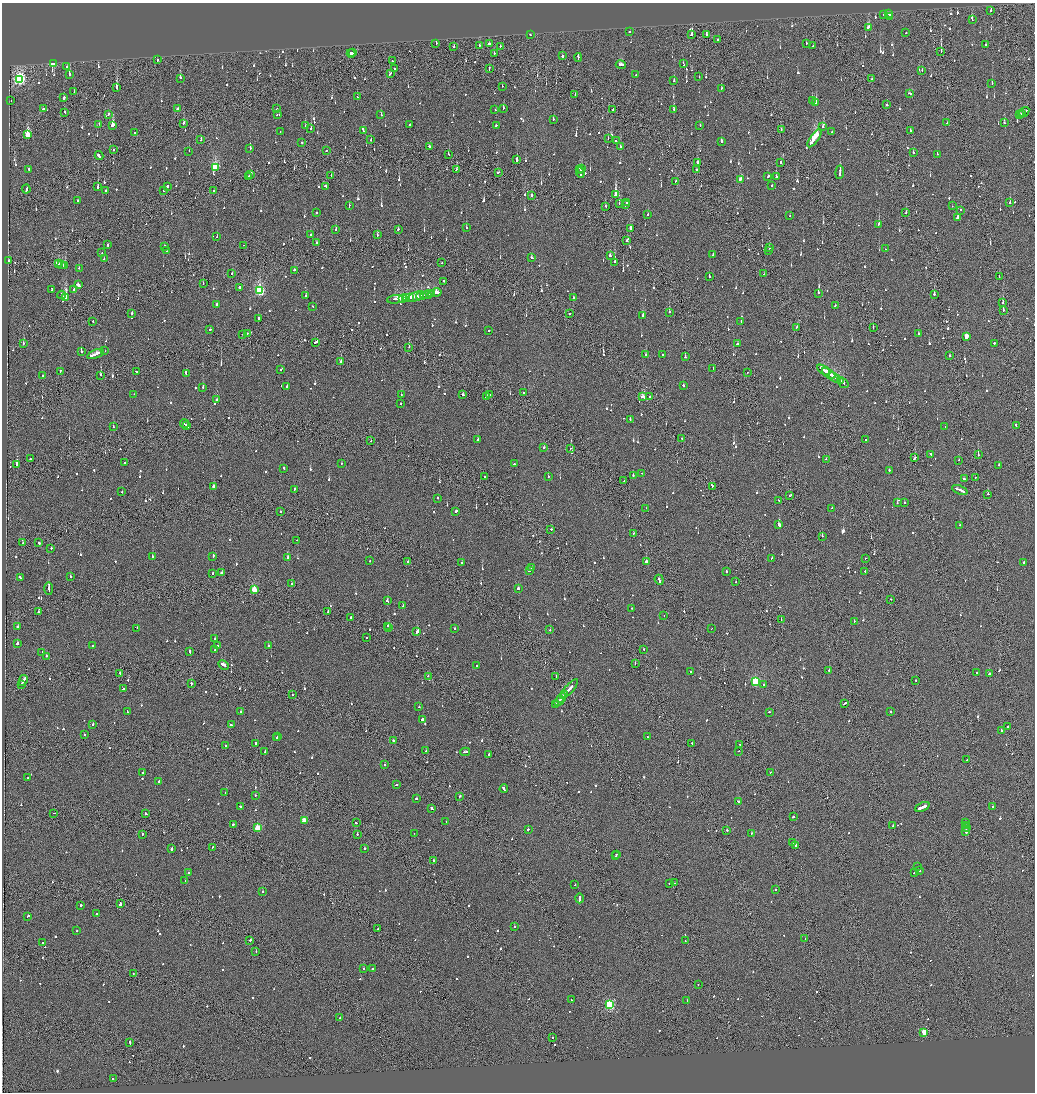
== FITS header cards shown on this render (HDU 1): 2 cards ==
NAXIS1  =                 2065
NAXIS2  =                 2180

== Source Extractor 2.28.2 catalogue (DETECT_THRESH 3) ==
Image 2065 x 2180 px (HDU 1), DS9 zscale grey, zoomed out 1/2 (1 PNG px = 2 x 2 image px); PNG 1037 x 1094 px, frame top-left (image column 1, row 2179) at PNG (2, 3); each listed source drawn as its Kron ellipse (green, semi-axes under 4 px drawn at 4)
Background -0.0906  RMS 0.063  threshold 0.189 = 3 sigma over >= 5 px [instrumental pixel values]
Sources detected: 1301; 63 cannot appear on this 1/2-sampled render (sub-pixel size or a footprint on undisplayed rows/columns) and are neither listed nor drawn; of the other 1238, the 500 brightest by FLUX_AUTO listed and drawn (738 fainter detections omitted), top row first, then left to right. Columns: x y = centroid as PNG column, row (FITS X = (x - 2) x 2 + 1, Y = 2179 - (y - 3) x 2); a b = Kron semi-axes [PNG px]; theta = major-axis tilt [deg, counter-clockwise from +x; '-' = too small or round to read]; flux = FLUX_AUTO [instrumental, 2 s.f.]
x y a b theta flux
991 10 2 2 - 100
888 14 3 2 - 210
884 15 2 2 - 370
890 17 2 2 - 650
972 20 2 1 - 380
868 27 3 2 - 210
630 31 2 2 - 100
906 33 2 2 - 120
530 35 2 2 - 140
691 35 3 2 - 200
706 35 2 2 - 220
718 40 2 2 - 610
806 43 2 2 - 230
436 44 2 2 - 160
490 44 3 2 - 110
479 45 2 2 - 88
985 45 2 2 - 230
500 46 2 2 - 100
812 46 2 1 - 130
454 47 2 2 - 100
941 52 2 2 - 91
351 53 4 2 - 2400
353 53 2 2 - 1100
494 53 2 1 - 130
562 56 2 2 - 1000
578 57 4 2 - 310
157 60 3 1 - 130
392 61 2 1 - 110
53 64 2 2 - 1200
683 64 3 2 - 100
621 65 5 2 - 350
67 66 2 2 - 160
489 68 3 1 - 140
395 69 2 2 - 150
922 70 2 1 - 88
69 74 2 2 - 510
390 74 3 2 - 200
636 74 2 2 - 260
699 77 2 1 - 140
180 78 3 2 - 770
872 79 2 1 - 310
20 80 4 3 - 2900
674 81 2 2 - 86
992 83 2 2 - 120
502 86 2 1 - 87
116 88 3 2 - 1000
721 88 2 2 - 110
74 92 2 1 - 120
910 93 4 2 - 240
575 95 2 1 - 91
357 97 2 1 - 110
63 98 3 2 - 410
11 100 2 2 - 120
812 100 2 2 - 150
816 103 3 2 - 440
887 105 2 2 - 280
503 108 2 2 - 190
43 109 2 2 - 160
178 109 2 2 - 620
277 109 2 2 - 150
674 109 2 2 - 88
495 110 2 2 - 110
613 110 2 2 - 150
65 112 2 1 - 110
1024 112 6 2 34 370
1022 113 2 2 - 180
108 114 3 2 - 130
277 114 2 2 - 95
381 115 3 2 - 94
1020 115 2 1 - 88
553 120 3 2 - 110
184 123 3 1 - 110
947 123 3 2 - 210
1004 123 3 2 - 110
99 124 2 2 - 86
410 124 2 2 - 160
113 125 3 2 - 780
496 125 2 2 - 110
700 125 2 2 - 93
305 126 3 2 - 96
823 127 2 1 - 300
311 129 2 2 - 210
781 130 2 1 - 510
910 130 2 2 - 120
280 131 2 2 - 94
363 131 2 2 - 94
832 132 2 2 - 170
135 133 2 2 - 89
28 135 4 2 - 590
608 138 2 2 - 160
815 138 10 2 55 2400
201 140 2 2 - 170
371 140 2 2 - 89
616 141 2 1 - 190
721 141 2 2 - 220
302 142 2 2 - 110
429 146 2 2 - 310
620 147 2 2 - 140
250 149 3 2 - 190
113 150 2 2 - 100
189 151 2 2 - 89
326 151 2 1 - 130
913 153 2 2 - 210
449 154 2 2 - 160
937 154 2 2 - 94
99 156 4 2 - 500
517 160 2 2 - 830
781 162 2 2 - 340
697 163 3 2 - 270
215 168 4 3 - 1200
582 168 3 2 - 210
29 169 2 2 - 260
580 169 3 1 - 270
456 170 3 2 - 110
696 170 2 1 - 210
498 172 3 2 - 140
840 172 7 2 85 560
580 173 5 2 - 520
250 174 3 2 - 160
331 175 2 1 - 110
249 177 3 2 - 170
768 177 3 2 - 160
776 177 2 2 - 220
740 179 4 2 - 190
676 181 2 2 - 110
772 185 2 2 - 250
168 186 2 2 - 370
326 186 3 2 - 210
98 187 2 2 - 340
26 189 4 2 - 220
105 190 2 2 - 240
164 190 2 2 - 120
214 190 2 2 - 150
532 195 2 2 - 370
615 195 3 2 - 3500
78 200 2 2 - 110
627 202 3 2 - 130
619 203 2 2 - 91
1010 203 2 2 - 150
626 205 2 2 - 150
349 206 2 2 - 170
605 206 2 2 - 130
952 206 2 2 - 86
960 210 2 2 - 140
906 212 2 2 - 100
316 213 2 2 - 250
648 215 2 2 - 260
790 216 2 2 - 86
957 218 3 2 - 460
879 224 2 2 - 360
466 228 2 2 - 86
631 228 3 2 - 95
398 229 2 2 - 89
336 230 2 2 - 100
310 235 2 2 - 100
377 235 2 2 - 100
217 237 2 2 - 93
627 240 2 2 - 120
317 243 2 1 - 180
108 245 2 2 - 170
243 245 2 1 - 97
165 246 2 2 - 290
769 248 2 2 - 360
886 249 2 2 - 88
769 250 2 1 - 110
166 251 2 1 - 150
102 253 2 2 - 95
713 254 3 2 - 110
610 255 3 2 - 150
532 258 3 2 - 170
104 259 2 2 - 88
9 260 2 2 - 120
615 262 2 2 - 410
442 263 2 1 - 350
58 264 4 2 - 240
61 265 3 2 - 210
65 265 4 3 - 250
79 268 2 2 - 110
294 270 2 2 - 130
232 274 2 2 - 170
764 274 2 2 - 200
709 276 2 2 - 150
999 277 2 1 - 120
443 281 2 2 - 130
203 284 2 2 - 110
78 285 3 2 - 740
239 288 3 2 - 220
74 289 3 2 - 160
52 290 4 2 - 280
259 291 4 3 - 1800
432 293 2 1 - 160
436 293 6 2 13 450
818 293 3 2 - 130
934 294 2 2 - 180
61 295 4 2 - 500
306 295 2 2 - 190
427 295 7 2 12 440
421 296 5 2 - 370
65 297 4 2 - 4200
410 297 4 2 - 400
416 297 8 3 20 750
573 297 2 2 - 220
402 298 3 2 - 300
406 298 4 2 - 430
395 299 8 2 5 870
1003 303 3 1 - 190
216 305 3 2 - 230
835 305 2 2 - 220
313 307 2 2 - 87
1003 310 2 1 - 270
669 312 2 2 - 380
132 313 2 2 - 300
569 314 2 2 - 430
643 316 3 2 - 210
259 318 2 2 - 150
93 321 2 2 - 110
741 322 2 2 - 110
797 327 3 2 - 210
873 327 2 2 - 110
210 329 2 2 - 210
489 330 2 2 - 200
247 333 2 2 - 89
918 333 2 1 - 210
243 335 2 2 - 88
966 336 3 2 - 210
315 342 3 2 - 300
994 343 2 2 - 380
23 344 2 2 - 150
737 344 3 2 - 110
409 347 2 2 - 120
105 351 2 2 - 440
81 352 2 2 - 230
95 354 9 2 22 1000
645 355 2 2 - 150
662 355 2 2 - 170
949 356 2 2 - 140
685 357 3 2 - 92
341 361 2 2 - 150
713 368 2 1 - 91
281 370 2 2 - 160
823 370 7 2 -33 560
60 371 2 2 - 180
136 371 3 2 - 370
747 372 2 1 - 92
186 374 4 2 - 290
829 374 7 2 -33 630
100 375 2 2 - 380
43 376 2 2 - 110
835 378 7 2 -31 870
840 381 3 1 - 200
843 383 6 2 -36 270
683 385 2 2 - 400
287 386 2 2 - 150
203 387 2 2 - 86
524 393 2 2 - 290
134 394 2 2 - 97
401 395 2 2 - 87
463 395 3 2 - 170
490 395 2 2 - 120
650 396 2 1 - 110
486 397 2 2 - 140
643 397 3 2 - 340
217 400 2 2 - 200
401 404 2 2 - 100
630 419 2 2 - 89
184 424 4 1 - 270
187 426 3 2 - 260
1016 426 3 2 - 250
113 427 2 2 - 180
945 427 2 1 - 120
682 439 2 1 - 120
866 439 2 2 - 190
477 440 3 2 - 300
371 441 2 1 - 86
544 447 2 2 - 130
570 448 2 2 - 99
931 454 3 2 - 300
978 455 2 1 - 360
915 458 4 2 - 350
30 459 2 2 - 170
826 459 2 2 - 90
959 460 2 1 - 110
124 463 2 2 - 89
341 463 2 2 - 120
514 464 2 2 - 190
17 465 3 2 - 740
998 465 2 2 - 120
284 468 3 2 - 170
889 470 3 2 - 180
642 473 2 1 - 160
633 475 2 2 - 92
484 477 3 2 - 140
548 477 2 2 - 110
975 478 2 1 - 160
965 479 2 2 - 160
624 481 2 2 - 330
213 486 2 2 - 330
712 486 3 1 - 120
294 489 3 2 - 100
960 490 8 2 -22 910
122 492 2 2 - 170
988 494 2 2 - 160
790 496 2 1 - 180
438 498 2 2 - 180
779 500 2 2 - 86
904 502 2 2 - 450
897 503 2 2 - 270
646 508 2 1 - 110
832 508 2 2 - 110
281 511 2 1 - 170
456 511 2 2 - 200
779 525 2 2 - 1000
960 525 2 2 - 370
551 529 3 2 - 99
633 533 2 2 - 370
822 536 2 2 - 280
297 540 2 1 - 200
23 543 2 1 - 130
39 543 3 2 - 110
51 548 2 2 - 88
152 556 2 2 - 340
213 556 3 2 - 160
287 558 2 2 - 720
772 558 2 2 - 100
866 558 2 1 - 120
370 561 2 1 - 300
407 562 2 1 - 89
646 562 3 2 - 790
1024 562 3 2 - 200
462 563 2 2 - 280
531 568 2 2 - 650
529 571 2 2 - 210
726 571 2 2 - 610
865 571 2 2 - 110
213 573 2 2 - 140
221 573 3 2 - 190
71 576 2 2 - 280
20 577 3 2 - 160
659 580 5 2 - 280
736 582 2 2 - 160
291 584 2 2 - 160
49 589 6 2 -89 1200
518 589 2 2 - 200
254 590 3 3 - 590
891 599 2 2 - 230
387 601 3 2 - 200
403 606 2 2 - 110
632 608 2 1 - 210
38 612 2 2 - 90
328 612 2 2 - 120
664 616 2 2 - 110
351 617 2 2 - 97
781 619 2 1 - 120
854 621 2 1 - 200
388 626 2 2 - 130
17 627 2 2 - 310
389 627 2 2 - 170
137 628 2 2 - 320
455 629 2 2 - 160
711 629 2 1 - 440
550 630 2 2 - 220
417 632 3 2 - 700
366 638 2 2 - 110
215 639 2 2 - 110
17 643 2 2 - 380
268 645 2 2 - 110
92 646 2 2 - 110
217 646 4 2 - 300
644 649 2 2 - 150
215 650 4 2 - 270
190 652 3 2 - 140
42 653 2 2 - 150
46 656 2 2 - 210
635 663 2 1 - 110
224 665 6 2 -30 340
477 665 2 2 - 120
829 670 2 2 - 160
691 671 2 1 - 87
120 673 2 2 - 150
977 673 2 2 - 120
989 674 2 2 - 97
428 676 2 2 - 86
556 676 2 2 - 98
23 680 5 2 - 690
916 680 2 1 - 160
755 681 3 3 - 1000
21 684 3 1 - 180
191 684 3 2 - 210
763 685 2 2 - 90
124 689 3 2 - 130
569 689 12 2 49 730
292 695 2 1 - 95
564 695 2 1 - 220
562 698 5 2 - 440
559 701 6 1 50 510
845 703 3 2 - 300
556 705 4 2 - 320
419 707 2 2 - 100
241 711 2 2 - 140
890 711 2 2 - 130
127 712 3 2 - 180
770 712 2 2 - 330
422 719 2 2 - 570
93 724 2 2 - 510
231 725 2 2 - 150
1008 726 2 2 - 240
1001 730 3 2 - 160
84 735 2 2 - 350
278 736 2 2 - 160
647 737 2 2 - 130
276 738 2 2 - 88
393 741 2 2 - 1000
256 743 3 2 - 490
692 743 2 2 - 210
739 744 3 2 - 170
225 746 2 2 - 140
265 751 3 2 - 150
426 751 2 2 - 93
739 751 2 1 - 260
465 752 5 2 - 260
488 755 3 2 - 130
967 760 2 2 - 110
385 765 2 2 - 95
143 772 2 2 - 140
770 772 2 2 - 110
28 778 2 2 - 92
158 781 2 2 - 630
396 785 3 2 - 180
504 789 4 2 - 260
225 793 2 2 - 120
256 795 2 2 - 88
459 797 3 1 - 230
416 799 2 2 - 160
739 802 4 2 - 290
240 806 2 2 - 99
922 807 8 2 23 5400
993 807 2 2 - 130
432 808 3 2 - 200
54 813 2 1 - 260
146 813 2 2 - 130
793 817 2 2 - 260
304 821 3 3 - 260
446 821 2 2 - 86
356 823 2 2 - 140
966 823 2 2 - 170
233 824 2 2 - 270
893 825 2 2 - 90
966 825 2 2 - 150
257 828 3 3 - 520
966 828 3 1 - 200
528 829 2 2 - 99
727 830 2 2 - 350
966 832 3 2 - 870
414 833 2 1 - 99
752 833 3 2 - 140
142 834 2 1 - 110
357 834 2 2 - 160
792 843 2 2 - 190
796 845 2 1 - 160
212 847 2 1 - 90
172 848 3 2 - 230
364 849 2 2 - 210
616 854 2 1 - 180
615 856 2 1 - 220
433 860 2 2 - 120
917 867 2 1 - 100
919 871 2 2 - 280
189 873 2 2 - 110
914 873 2 2 - 130
185 880 2 2 - 130
670 883 2 2 - 130
674 883 2 1 - 120
575 885 2 1 - 98
775 890 2 2 - 350
263 891 2 2 - 140
580 898 5 2 - 380
120 903 4 2 - 490
81 905 2 2 - 380
96 914 2 2 - 98
28 916 3 2 - 160
514 926 2 2 - 94
377 929 2 1 - 120
77 931 2 2 - 110
805 938 2 1 - 120
250 940 2 2 - 180
685 941 2 2 - 160
42 943 2 2 - 130
256 952 2 1 - 140
364 969 2 2 - 170
372 969 2 2 - 190
133 974 2 1 - 120
698 984 2 2 - 88
571 1000 2 1 - 130
687 1000 2 2 - 150
609 1004 3 3 - 1400
340 1017 2 2 - 120
924 1032 3 3 - 270
552 1038 2 2 - 280
130 1043 3 1 - 270
113 1079 2 2 - 92
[738 fainter detections neither listed nor drawn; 63 sub-pixel or undisplayed-footprint detections neither listed nor drawn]